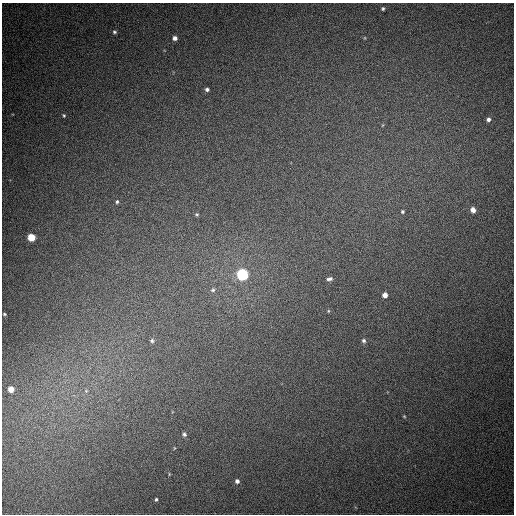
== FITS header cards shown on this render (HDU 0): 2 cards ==
NAXIS1  =                  512
NAXIS2  =                  512

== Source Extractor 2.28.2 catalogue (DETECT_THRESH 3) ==
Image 512 x 512 px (HDU 0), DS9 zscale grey, 1 PNG px = 1 image px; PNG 516 x 516 px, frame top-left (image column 1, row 512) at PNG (2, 3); no overlay
Background 493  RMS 14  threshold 41.3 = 3 sigma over >= 5 px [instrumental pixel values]
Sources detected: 26; all 26 listed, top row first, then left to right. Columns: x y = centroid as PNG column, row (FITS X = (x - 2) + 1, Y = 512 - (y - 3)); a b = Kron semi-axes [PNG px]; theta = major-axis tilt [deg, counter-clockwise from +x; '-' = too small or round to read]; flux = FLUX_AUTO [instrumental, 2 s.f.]
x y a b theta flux
383 8 5 5 - 1800
114 32 5 4 - 1600
175 38 5 4 - 3900
365 38 5 3 - 840
207 89 4 4 - 2200
64 115 4 3 - 1100
488 119 5 5 - 3000
117 202 5 4 - 1400
473 210 5 5 - 6500
402 212 5 5 - 1600
197 214 5 4 - 1400
31 237 5 5 - 26000
242 274 6 5 - 190000
329 279 7 4 10 2400
213 290 7 6 - 2400
385 295 5 4 - 6500
328 311 4 4 - 920
4 314 3 3 - 1000
364 340 6 5 - 2100
152 341 6 5 - 2100
11 389 5 5 - 12000
86 391 5 5 - 1700
404 416 4 3 - 840
184 434 5 5 - 2200
237 481 5 5 - 2800
156 499 4 3 - 1300